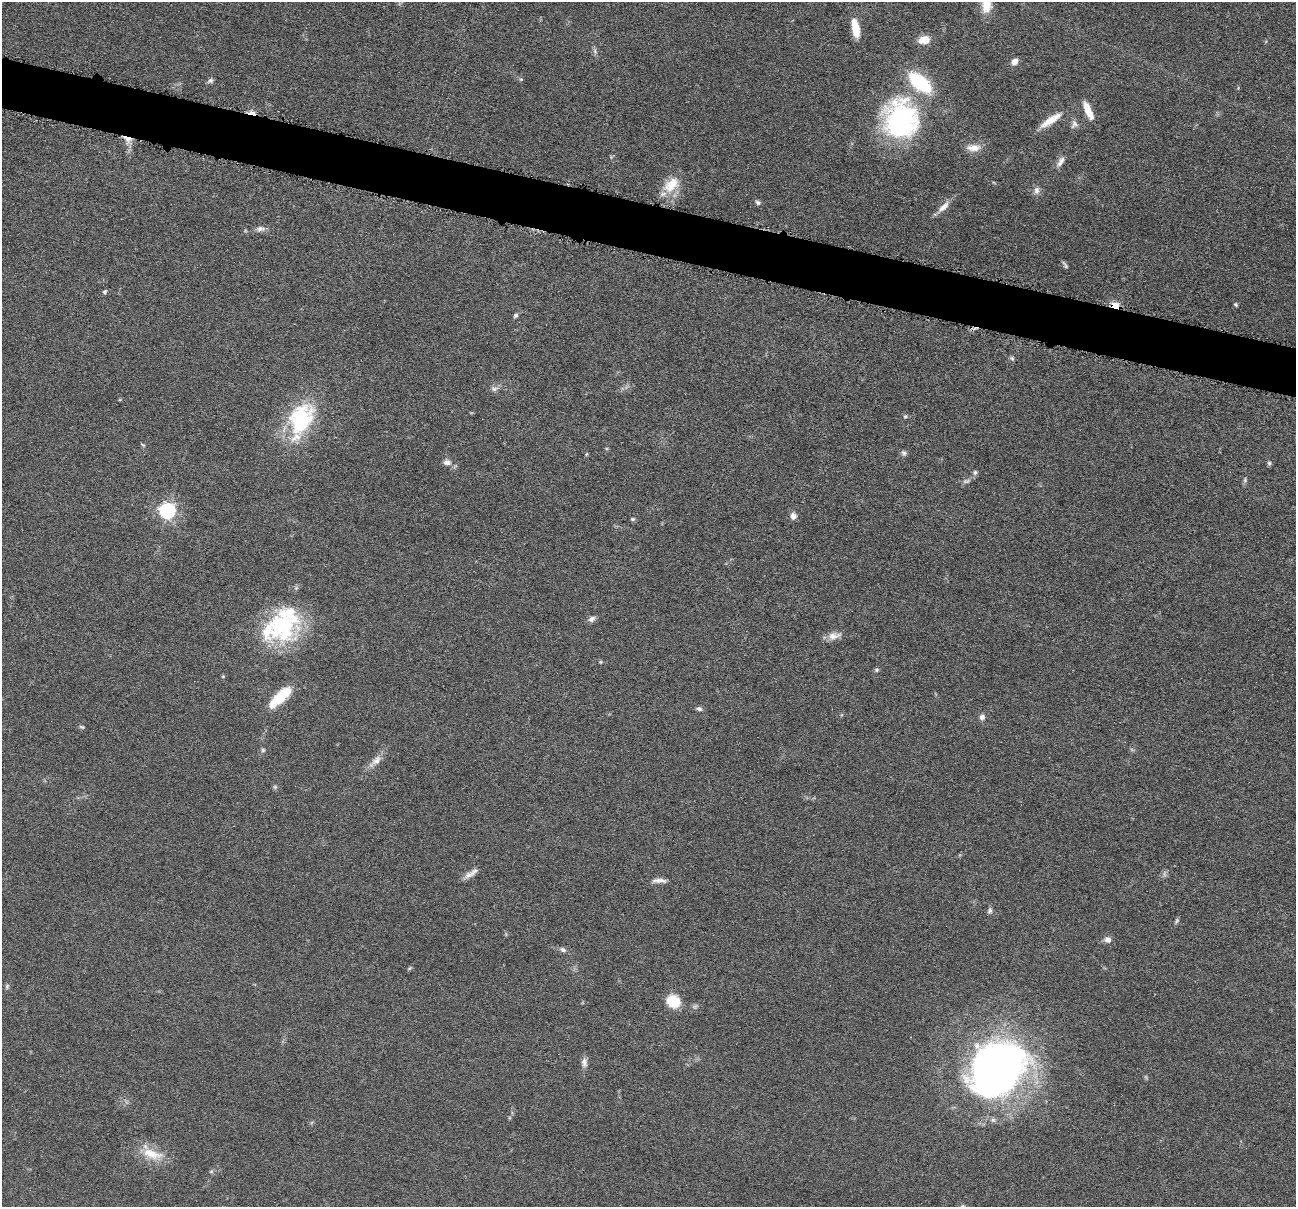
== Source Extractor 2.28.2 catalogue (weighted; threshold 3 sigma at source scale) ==
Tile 11 of 4 x 4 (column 3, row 3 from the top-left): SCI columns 2592-3885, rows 1457-2661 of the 5183 x 5197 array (HDU 1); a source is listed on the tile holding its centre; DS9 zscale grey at full resolution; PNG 1298 x 1209 px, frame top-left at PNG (2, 2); no overlay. Shown black and unused: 4% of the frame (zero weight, under 4 of 8 exposures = <1% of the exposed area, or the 3 px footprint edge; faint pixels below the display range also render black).
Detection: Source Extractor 2.28.2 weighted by HDU 2 'WHT'; one run over the whole footprint, this tile lists its part. Background 0.0365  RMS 0.0036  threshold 0.0148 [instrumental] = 3 sigma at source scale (4.09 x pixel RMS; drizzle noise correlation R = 1.36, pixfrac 0.8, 0.05/0.05 arcsec/px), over >= 5 px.
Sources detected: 73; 2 too faint to see at this stretch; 2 cosmic-ray / hot-pixel residue — not listed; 4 inside a brighter listed object's ellipse — not listed separately; the other 65 listed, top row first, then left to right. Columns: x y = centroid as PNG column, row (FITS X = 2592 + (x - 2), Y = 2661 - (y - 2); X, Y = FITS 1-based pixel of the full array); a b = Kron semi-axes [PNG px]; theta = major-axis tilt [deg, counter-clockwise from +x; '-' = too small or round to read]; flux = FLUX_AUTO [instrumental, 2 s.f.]
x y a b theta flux
986 5 21 12 -86 7.8
855 28 22 8 -79 6.2
924 40 10 7 11 5.9
595 51 10 5 -82 0.9
1015 62 8 6 38 2.2
521 79 6 5 - 0.48
210 81 8 6 18 0.83
1088 110 19 6 -67 5.5
901 119 46 41 -85 58
1051 120 30 8 34 5.7
1074 124 12 9 82 1.6
973 148 19 9 0 3.5
1060 162 15 7 56 2
671 185 26 16 43 7.7
1037 190 11 8 79 1.6
758 202 7 5 -23 0.87
943 207 19 7 43 2.9
260 229 13 7 6 1.6
1065 265 11 4 -57 0.72
105 292 6 5 - 0.64
1115 305 5 4 - 14
1236 305 5 4 - 0.49
516 315 7 5 57 0.73
1012 358 7 5 -50 0.63
494 389 10 7 -2 1.3
905 417 5 5 - 0.48
301 419 40 27 66 31
143 445 8 3 -40 0.4
904 453 8 6 -55 0.84
586 454 6 4 86 0.35
447 462 10 7 1 1.6
1269 463 6 5 - 0.65
975 472 7 6 - 0.76
1245 480 7 5 -81 0.63
966 481 12 6 12 1.1
168 511 7 6 - 110
793 516 9 8 - 1.6
633 519 5 4 - 0.53
592 619 10 6 33 1.4
282 626 38 34 -56 38
834 636 19 9 13 2.8
601 662 6 4 90 0.37
876 670 7 5 16 0.6
223 676 5 4 - 0.37
280 697 30 10 44 12
699 709 7 6 - 0.8
982 717 7 6 - 1.4
82 727 8 5 -19 0.53
263 750 5 5 - 0.56
376 760 17 10 42 3
275 787 6 5 - 0.56
469 875 18 7 28 2.3
659 881 19 6 1 2
990 910 8 6 78 0.93
1176 920 8 4 59 0.6
1108 940 8 7 - 1.9
563 950 9 6 -33 1
410 968 7 4 32 0.44
7 986 7 5 75 0.63
673 1001 12 10 -31 11
584 1062 13 7 -89 1.7
998 1068 51 42 44 220
993 1120 7 6 - 0.87
152 1154 33 14 -15 8.3
211 1171 6 4 2 0.5
Overlapping masked pixels (flux is a lower limit): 1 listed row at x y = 1115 305
Isophote crosses this tile's border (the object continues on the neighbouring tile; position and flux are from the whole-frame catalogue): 1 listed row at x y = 986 5